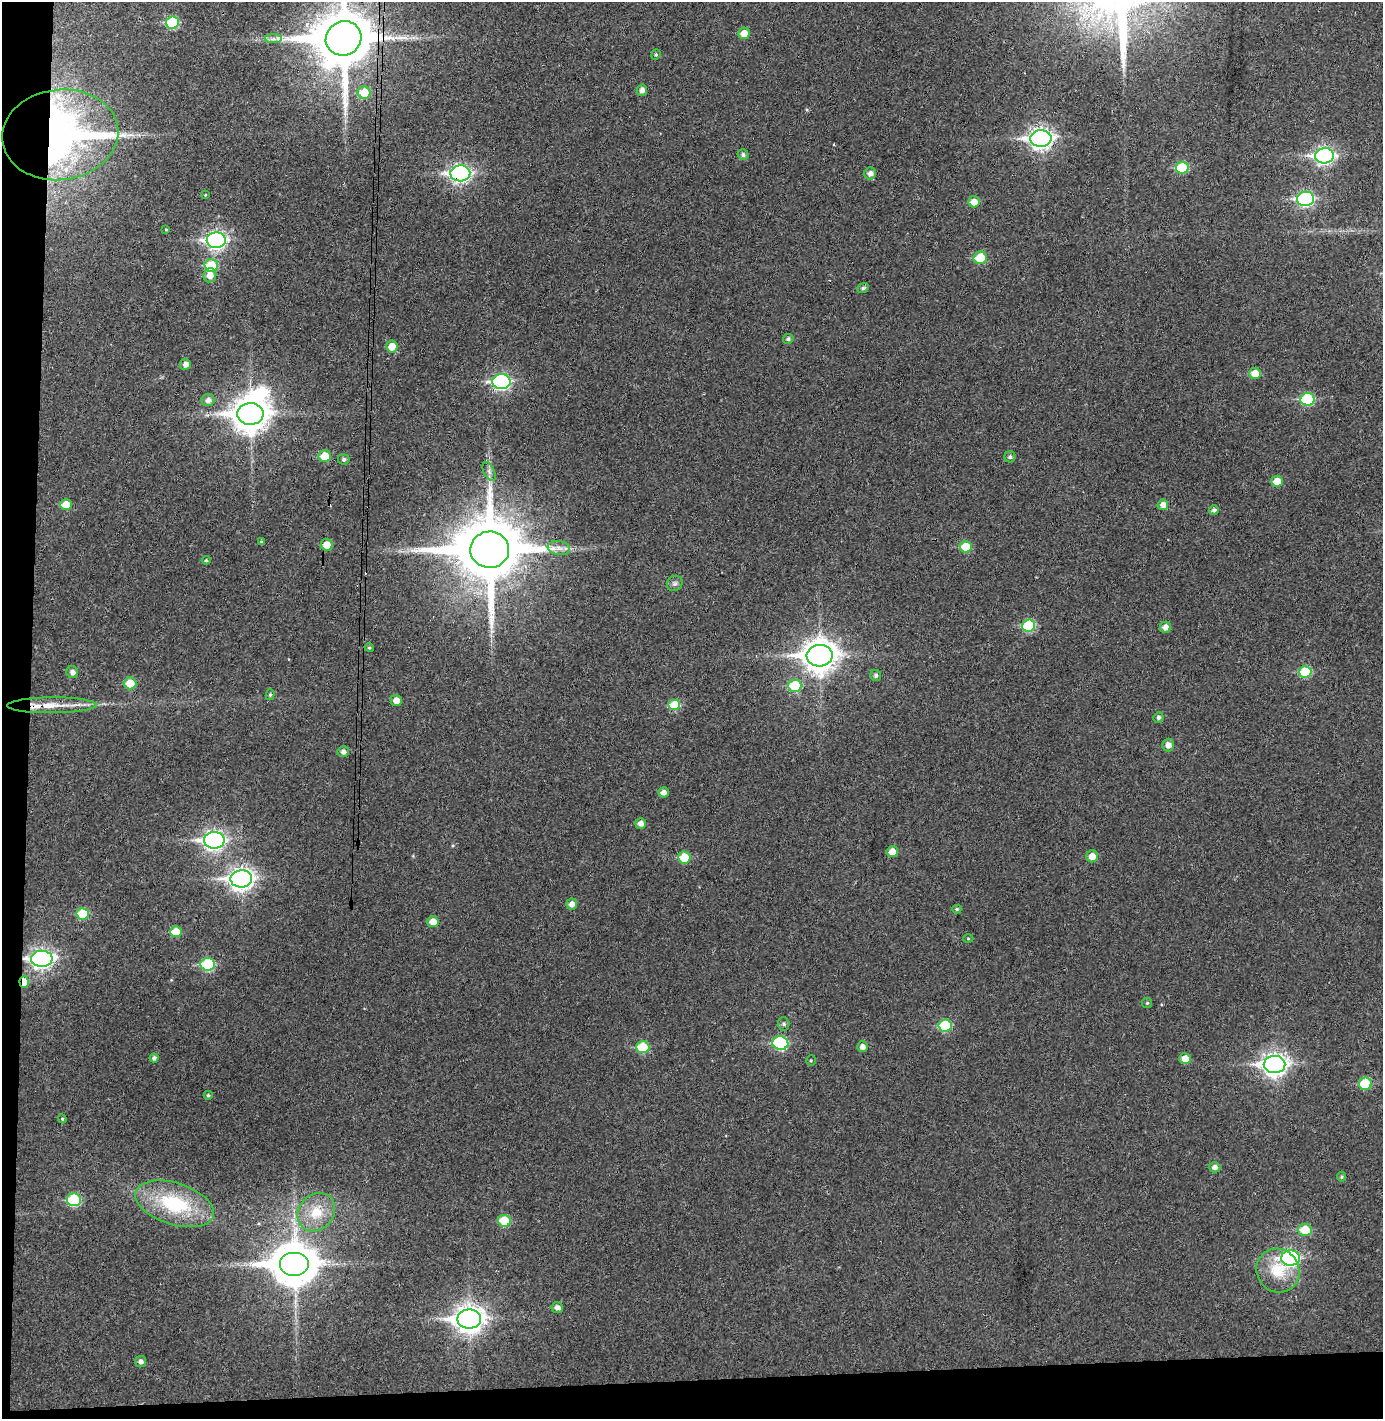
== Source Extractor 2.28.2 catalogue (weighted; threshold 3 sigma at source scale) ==
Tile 7 of 3 x 3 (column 1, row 3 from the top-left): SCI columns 73-1453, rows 57-1473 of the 4290 x 4366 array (HDU 1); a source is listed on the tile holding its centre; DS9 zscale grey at full resolution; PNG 1385 x 1421 px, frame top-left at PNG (2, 2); each listed source drawn as its Kron ellipse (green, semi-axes under 4 px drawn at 4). Shown black and unused: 5% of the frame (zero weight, under 3 of 4 exposures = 6% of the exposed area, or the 3 px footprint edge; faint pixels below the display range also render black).
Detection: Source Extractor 2.28.2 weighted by HDU 2 'WHT'; one run over the whole footprint, this tile lists its part. Background 0.0837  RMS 0.0062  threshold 0.0281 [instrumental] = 3 sigma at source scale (4.5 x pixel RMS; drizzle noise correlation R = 1.50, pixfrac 1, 0.05/0.05 arcsec/px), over >= 5 px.
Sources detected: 108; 1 inside a brighter object's white glare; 2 cosmic-ray / hot-pixel residue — neither listed nor drawn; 1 inside a brighter listed object's ellipse — not listed separately; the other 104 listed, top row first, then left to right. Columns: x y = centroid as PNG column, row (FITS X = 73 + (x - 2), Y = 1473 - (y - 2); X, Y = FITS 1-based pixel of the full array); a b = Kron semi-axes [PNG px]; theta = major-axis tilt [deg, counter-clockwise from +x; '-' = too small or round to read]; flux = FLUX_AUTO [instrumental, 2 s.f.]
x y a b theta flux
172 23 6 6 - 34
744 33 6 5 - 7.3
344 38 18 17 - 4500
273 39 8 4 0 2
656 55 5 4 - 0.91
642 90 6 5 - 3
364 93 6 6 - 15
60 135 58 45 7 350
1041 139 10 8 2 330
743 155 5 5 - 1.6
1324 156 9 7 4 200
1182 168 6 6 - 27
460 173 10 8 2 210
870 174 6 5 - 3
205 195 3 2 - 0.45
1305 199 8 7 - 110
974 202 6 5 - 6.1
166 229 4 3 - 0.47
216 240 9 8 - 200
980 258 7 6 - 18
211 266 6 6 - 23
210 275 7 6 - 5.8
863 288 6 4 23 1.5
788 339 5 5 - 1.2
392 347 6 6 - 8.2
185 364 5 5 - 3.2
1255 373 6 5 - 9.5
501 382 9 7 1 120
1307 399 7 6 - 40
208 400 6 6 - 2.9
250 414 13 11 2 1200
325 456 6 6 - 13
1010 457 5 5 - 1.7
344 459 5 5 - 1.5
489 471 10 5 -64 2
1277 481 6 5 - 8.8
66 505 6 5 - 10
1163 505 5 5 - 3.9
1214 510 5 4 - 1.9
261 542 4 4 - 1
327 545 6 6 - 7
966 547 6 5 - 15
559 548 11 7 -8 3.4
490 550 19 18 - 6000
206 560 4 4 - 1
675 583 8 7 - 1.9
1029 626 6 6 - 35
1165 627 6 5 - 3.9
369 648 5 4 - 0.86
820 656 13 11 3 950
72 672 6 5 - 2.7
1305 672 6 5 - 28
876 675 6 5 - 1.5
130 683 6 6 - 12
795 686 6 6 - 24
270 695 5 4 - 0.97
396 700 6 5 - 4.7
52 705 44 8 0 15
675 705 6 5 - 21
1158 717 5 5 - 1.6
1168 745 6 6 - 4
343 752 5 5 - 2.5
663 792 5 5 - 3.1
641 823 5 5 - 3.3
214 840 10 8 0 260
892 852 6 5 - 7.7
1092 856 6 6 - 6
684 857 6 6 - 16
241 879 11 8 2 390
572 904 5 5 - 3.6
957 909 4 4 - 0.95
83 914 6 6 - 23
433 922 5 5 - 6.3
176 932 6 5 - 14
968 938 5 3 - 0.58
42 959 10 8 2 270
208 964 7 6 - 41
24 982 6 4 -87 9.7
1147 1003 5 5 - 0.92
784 1024 6 6 - 1.6
945 1026 6 6 - 32
780 1043 8 7 - 56
643 1047 7 6 - 23
862 1047 5 5 - 3
154 1058 4 4 - 1.7
1185 1058 6 5 - 7.8
811 1061 5 4 - 0.8
1275 1065 11 8 2 380
1365 1084 6 6 - 23
208 1095 4 4 - 0.96
62 1119 4 4 - 0.71
1215 1167 6 5 - 2.7
1342 1177 5 4 - 0.95
74 1200 7 6 - 38
174 1204 41 21 -18 49
316 1212 20 17 48 15
504 1221 6 6 - 17
1305 1230 7 6 - 15
1290 1258 9 8 - 120
294 1264 15 12 0 2100
1278 1270 22 21 - 21
557 1308 6 5 - 3
469 1319 12 9 0 630
141 1362 5 5 - 2.2
Overlapping masked pixels (flux is a lower limit): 7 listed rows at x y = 344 38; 60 135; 460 173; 250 414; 42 959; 24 982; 294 1264
Isophote crosses this tile's border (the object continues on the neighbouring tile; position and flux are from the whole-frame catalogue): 1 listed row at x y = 344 38